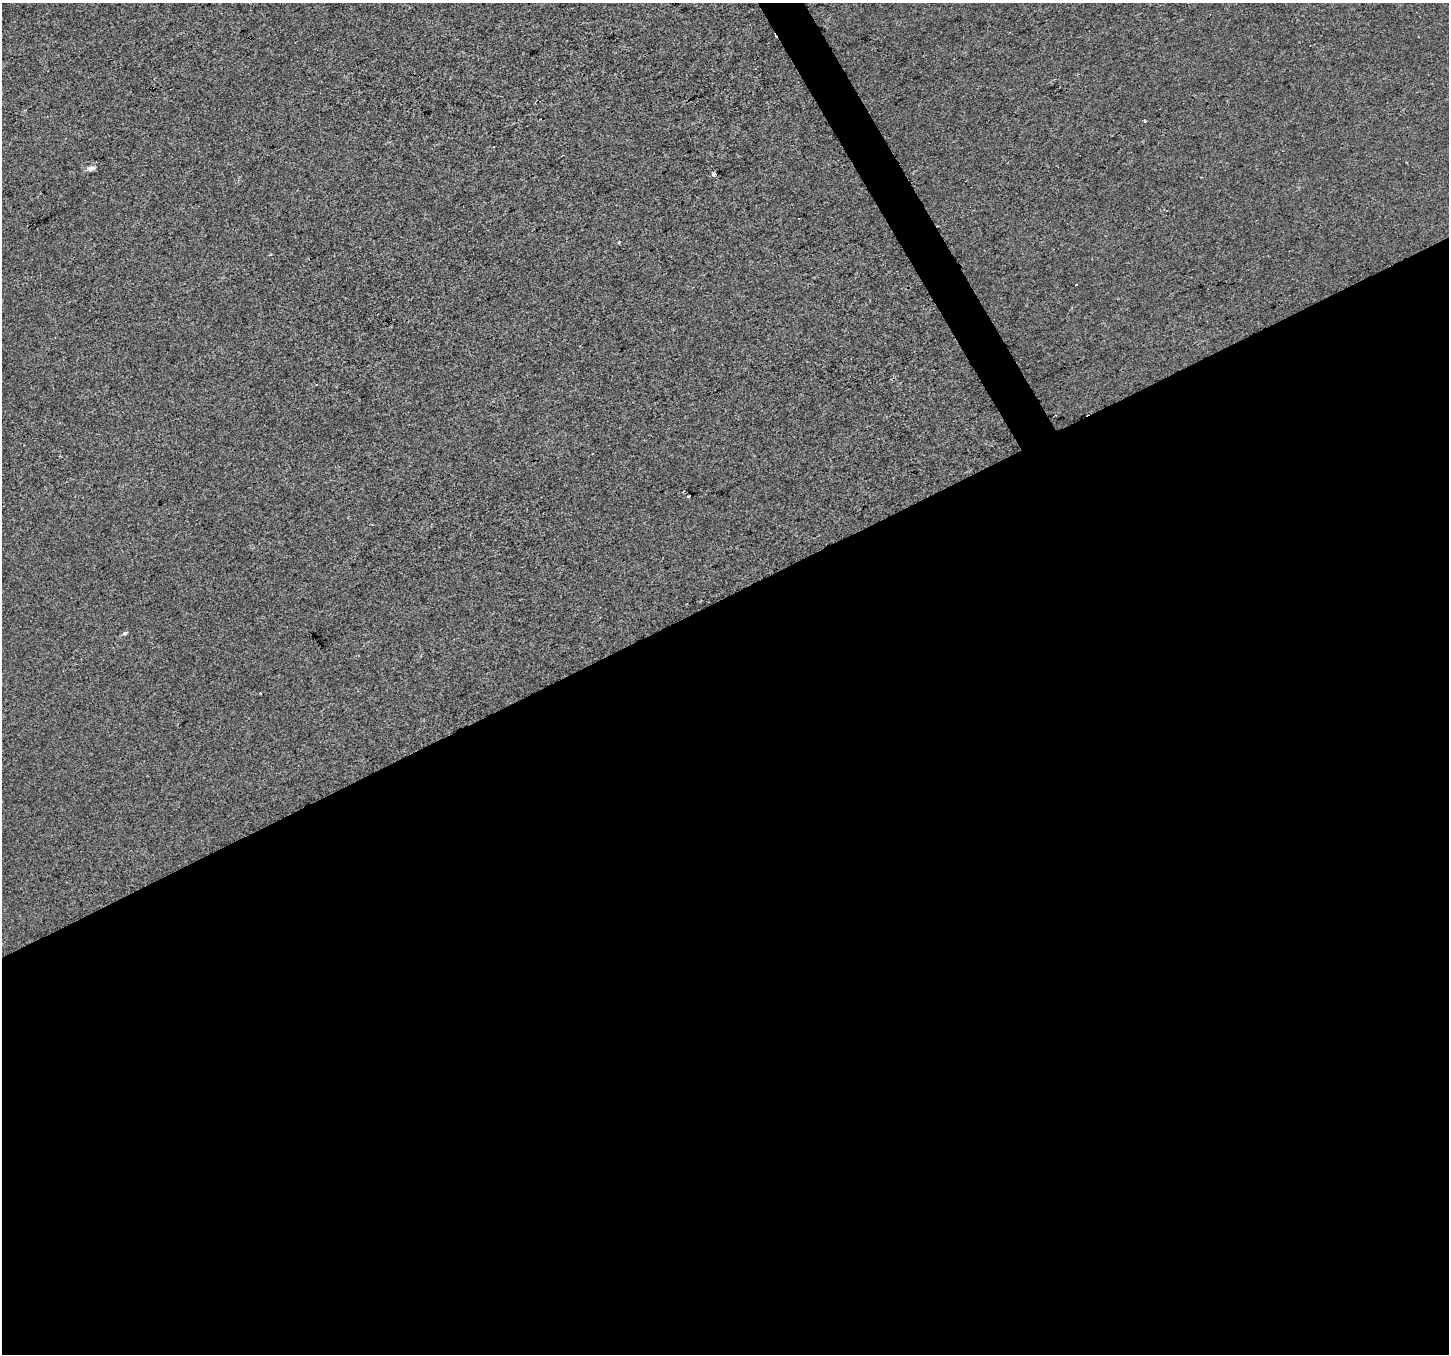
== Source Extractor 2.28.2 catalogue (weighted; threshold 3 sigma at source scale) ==
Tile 15 of 4 x 4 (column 3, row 4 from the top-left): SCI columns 2895-4341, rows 163-1514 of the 5787 x 5673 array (HDU 1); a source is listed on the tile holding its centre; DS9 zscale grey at full resolution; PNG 1451 x 1356 px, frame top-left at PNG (2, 3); no overlay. Shown black and unused: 57% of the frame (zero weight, under 2 of 3 exposures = <1% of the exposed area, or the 3 px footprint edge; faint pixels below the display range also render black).
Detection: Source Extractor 2.28.2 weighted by HDU 2 'WHT'; one run over the whole footprint, this tile lists its part. Background -4.23e-04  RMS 0.0056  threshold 0.0253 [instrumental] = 3 sigma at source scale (4.5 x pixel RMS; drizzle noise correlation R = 1.50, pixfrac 1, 0.0396/0.0396 arcsec/px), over >= 5 px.
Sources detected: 8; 1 cosmic-ray / hot-pixel residue — not listed; the other 7 listed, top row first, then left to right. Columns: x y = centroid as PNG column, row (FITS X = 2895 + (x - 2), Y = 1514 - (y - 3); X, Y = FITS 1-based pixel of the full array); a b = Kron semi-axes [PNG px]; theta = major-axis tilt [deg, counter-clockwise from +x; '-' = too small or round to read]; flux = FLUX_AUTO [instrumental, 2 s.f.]
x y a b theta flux
1144 121 3 3 - 1.5
91 168 11 6 13 1.9
714 174 3 3 - 6.1
1076 284 2 2 - 0.5
689 496 4 3 - 2.9
125 633 6 5 - 1.1
260 693 3 2 - 0.48